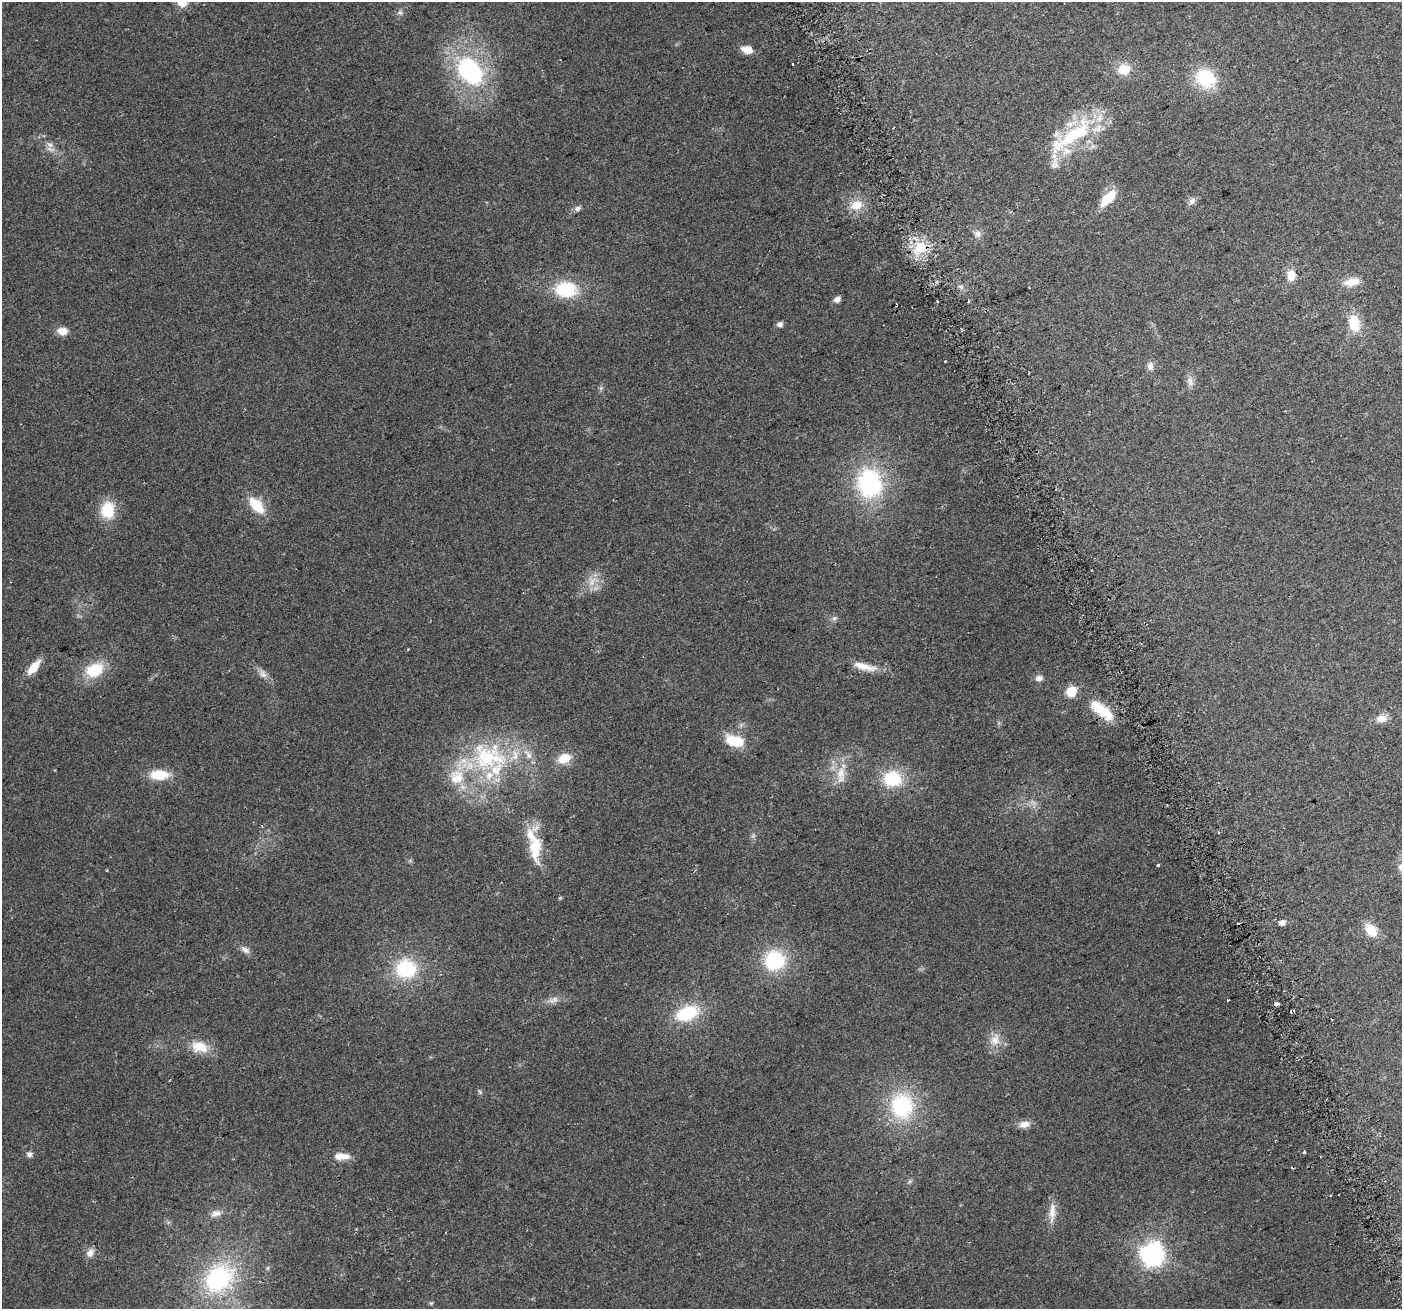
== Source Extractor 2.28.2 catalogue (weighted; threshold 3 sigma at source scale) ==
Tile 6 of 4 x 4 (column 2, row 2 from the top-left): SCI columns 1430-2829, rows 2712-4018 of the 5661 x 5476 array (HDU 1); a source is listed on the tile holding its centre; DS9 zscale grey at full resolution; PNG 1404 x 1311 px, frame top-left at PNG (2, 2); no overlay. Shown black and unused: <1% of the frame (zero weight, under 2 of 3 exposures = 2% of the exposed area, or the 3 px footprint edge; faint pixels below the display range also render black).
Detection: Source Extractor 2.28.2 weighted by HDU 2 'WHT'; one run over the whole footprint, this tile lists its part. Background 0.0747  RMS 0.0095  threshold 0.0427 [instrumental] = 3 sigma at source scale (4.5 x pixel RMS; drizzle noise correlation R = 1.50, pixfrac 1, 0.0396/0.0396 arcsec/px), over >= 5 px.
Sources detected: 91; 2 too faint to see at this stretch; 3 cosmic-ray / hot-pixel residue — not listed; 13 inside a brighter listed object's ellipse — not listed separately; the other 73 listed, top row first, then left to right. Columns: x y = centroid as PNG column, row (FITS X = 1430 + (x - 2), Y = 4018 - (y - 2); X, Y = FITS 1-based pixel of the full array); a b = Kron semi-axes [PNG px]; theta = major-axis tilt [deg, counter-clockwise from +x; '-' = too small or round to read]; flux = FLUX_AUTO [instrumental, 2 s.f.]
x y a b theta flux
400 13 7 5 -51 2.1
747 50 9 6 -16 14
793 64 3 2 - 0.71
1124 69 15 14 - 15
470 71 32 22 -50 110
1205 78 22 18 -35 46
1074 135 64 20 36 77
50 145 11 7 -30 4.6
1107 200 22 12 35 16
1192 201 11 8 46 3.9
856 205 14 11 14 14
577 208 8 7 - 2.8
977 234 9 9 - 4.4
920 247 20 15 29 24
1291 275 11 9 87 12
1352 282 22 10 11 13
960 287 7 4 -1 1.9
566 289 21 15 0 47
837 299 7 6 - 4.7
937 302 3 3 - 1
896 305 4 3 - 5.5
1354 323 19 12 -79 23
780 324 5 5 - 4.4
62 331 12 9 -3 8.8
1150 366 10 8 84 4.4
1190 381 12 8 -76 5.2
870 483 25 21 -81 120
257 505 19 10 -48 25
108 510 17 14 85 30
834 618 7 4 -18 1.8
864 666 33 9 -13 13
34 667 19 8 50 15
94 670 20 14 25 32
263 674 17 6 -52 5.6
1039 678 9 7 8 4.5
1071 691 8 7 - 21
1103 711 28 14 -36 24
1381 719 15 9 13 7.9
735 741 21 11 -13 27
488 756 58 40 -8 120
564 758 15 10 22 17
159 775 18 10 -1 25
841 775 26 11 -89 15
892 779 21 18 -4 38
1218 832 3 2 - 0.95
530 835 28 18 65 20
1158 865 3 3 - 4.3
1400 867 10 6 80 3.2
1282 922 5 5 - 5.7
1371 930 16 11 -49 17
245 950 14 7 -35 4.6
774 961 20 19 - 60
406 969 23 21 1 54
553 1000 16 7 22 5.8
1228 1000 3 3 - 7.6
1276 1004 4 3 - 47
687 1013 23 14 22 48
995 1040 14 12 -29 11
200 1047 22 13 -12 18
480 1092 6 4 -47 1.4
902 1106 27 25 -88 75
1024 1124 13 9 12 6.9
1304 1152 4 3 - 2.9
29 1154 7 7 - 2.9
342 1156 20 8 0 10
910 1181 6 5 - 1.6
1330 1195 3 2 - 1.1
1052 1212 30 8 86 11
216 1213 15 9 10 6.5
90 1253 12 8 58 5.5
1152 1254 8 8 - 710
219 1278 43 33 41 110
431 1303 6 4 44 1.1
Overlapping masked pixels (flux is a lower limit): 2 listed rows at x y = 896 305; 1103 711
Unlisted compact peaks at least as high as the median listed source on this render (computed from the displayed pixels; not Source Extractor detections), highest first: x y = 945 361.